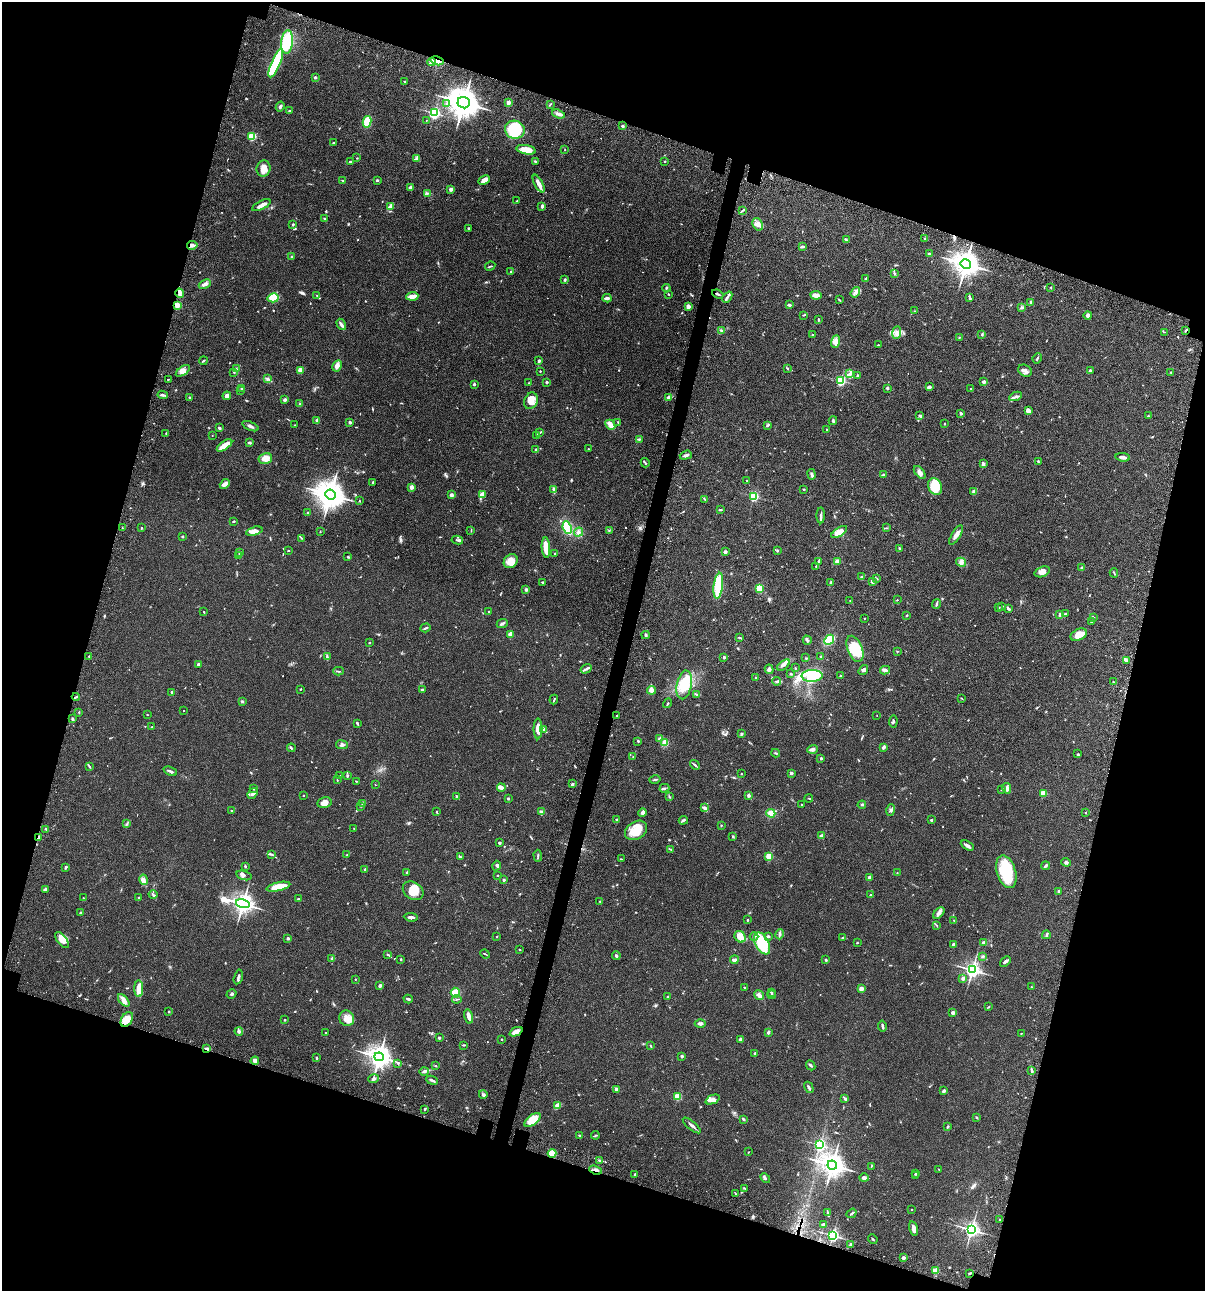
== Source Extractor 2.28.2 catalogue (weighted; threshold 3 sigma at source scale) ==
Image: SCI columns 235-5046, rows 120-5273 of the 5405 x 5390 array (HDU 1 of 3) = the unmasked area's bounding box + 8 px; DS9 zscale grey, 4 x 4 block average (1 PNG px = mean of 4 x 4 image px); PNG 1207 x 1293 px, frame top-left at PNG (2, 2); each listed source drawn as its Kron ellipse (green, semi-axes under 4 px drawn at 4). Shown black and unused: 35% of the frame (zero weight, under 3 of 4 exposures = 9% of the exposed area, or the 3 px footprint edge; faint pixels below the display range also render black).
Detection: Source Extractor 2.28.2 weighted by HDU 2 'WHT'. Background 0.0467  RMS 0.0052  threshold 0.0236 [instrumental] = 3 sigma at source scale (4.5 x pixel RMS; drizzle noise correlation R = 1.50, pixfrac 1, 0.05/0.05 arcsec/px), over >= 5 px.
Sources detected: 820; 2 too faint to see at this stretch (4 x 4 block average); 2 inside a brighter object's white glare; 3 cosmic-ray / hot-pixel residue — neither listed nor drawn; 21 coinciding with a brighter row at this scale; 33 inside a brighter listed object's ellipse — not listed separately; of the other 759, all 500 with FLUX_AUTO >= 1.6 (the completeness limit of this list) listed and drawn (259 fainter detections not listed), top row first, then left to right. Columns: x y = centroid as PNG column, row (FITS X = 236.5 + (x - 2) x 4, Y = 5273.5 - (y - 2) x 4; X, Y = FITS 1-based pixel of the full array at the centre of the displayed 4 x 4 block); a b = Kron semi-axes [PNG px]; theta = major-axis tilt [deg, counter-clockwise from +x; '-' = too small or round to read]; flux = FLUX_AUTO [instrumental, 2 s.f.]
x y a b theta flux
287 42 12 6 84 130
437 61 7 3 -16 26
432 62 4 4 - 18
276 63 15 4 67 180
315 77 2 2 - 14
405 81 2 2 - 3.1
508 102 2 2 - 47
464 103 6 5 - 4600
447 104 3 2 - 4.1
550 105 2 2 - 2
280 107 5 2 - 6.3
289 111 3 2 - 1.7
434 113 2 2 - 570
558 114 6 2 -18 12
426 120 2 2 - 1.7
367 122 6 4 78 49
623 126 4 2 - 3.7
515 130 10 9 - 130
252 136 2 2 - 230
333 142 2 2 - 2.2
526 150 10 4 -10 43
565 150 2 2 - 1.7
357 158 2 2 - 1.6
417 159 4 3 - 6.1
535 161 3 2 - 2.8
665 161 2 2 - 5.8
350 162 2 2 - 3.1
264 168 8 7 - 24
342 180 3 2 - 1.6
377 180 3 2 - 3.7
484 180 6 3 26 14
539 184 10 3 -61 19
411 187 4 3 - 5.2
451 189 2 2 - 31
427 193 2 2 - 2.1
517 201 2 2 - 2
261 205 10 3 27 21
542 206 3 2 - 6.4
390 207 3 2 - 3.7
742 211 3 2 - 3.1
324 219 2 2 - 2.2
293 224 3 2 - 2.8
758 224 6 5 - 12
468 228 2 2 - 4.4
846 239 3 2 - 2.4
925 239 3 2 - 2.2
192 245 5 3 - 8.4
802 246 4 2 - 6.2
929 254 3 2 - 4.6
291 257 3 2 - 1.6
966 264 5 5 - 2800
490 266 5 2 - 3.1
511 272 2 2 - 1.8
894 273 2 2 - 1.8
866 279 2 2 - 16
565 280 2 2 - 10
205 284 6 2 23 17
1051 287 3 2 - 1.8
666 288 4 2 - 3.2
855 292 5 3 - 9.8
180 293 4 2 - 6.3
668 294 2 2 - 2.8
718 294 6 2 -21 5.6
317 295 2 2 - 2.3
816 295 5 3 - 22
412 296 6 3 5 24
727 297 6 2 50 8.1
273 298 5 4 - 83
607 298 4 3 - 7.2
970 298 3 3 - 4.2
839 300 3 2 - 2.4
1031 303 3 2 - 2.9
177 305 2 2 - 110
789 305 3 2 - 8
688 306 3 3 - 11
1021 308 3 3 - 3.9
914 311 2 2 - 1.9
803 315 3 2 - 1.9
1088 315 4 2 - 10
818 319 3 2 - 2.3
341 324 6 2 -58 8.1
1186 330 3 2 - 4.2
722 331 4 2 - 3.6
897 332 6 4 82 12
1164 332 2 2 - 1.7
982 334 4 2 - 3.7
813 335 2 2 - 3.2
959 337 3 2 - 1.9
836 342 6 4 70 16
878 345 3 2 - 2.2
1037 358 5 2 - 4.2
203 361 4 2 - 3.3
539 361 3 2 - 4.7
337 366 6 4 60 14
788 368 3 2 - 2.8
236 369 2 2 - 1.7
300 370 2 2 - 64
183 371 8 4 35 14
540 371 2 2 - 1.9
1025 371 7 5 -30 12
1090 371 2 2 - 12
234 372 4 2 - 2.4
1171 372 3 2 - 1.6
849 374 4 3 - 7.4
857 376 3 2 - 3.1
168 379 3 2 - 2.4
268 379 3 2 - 3.4
841 380 2 2 - 360
547 382 2 2 - 13
984 382 2 2 - 28
529 383 3 2 - 2.2
474 384 2 2 - 10
929 387 4 2 - 7.9
241 388 3 2 - 2.8
887 388 2 2 - 16
971 388 2 2 - 2.9
241 390 2 2 - 2.4
163 395 5 2 - 6
227 396 4 4 - 15
1016 396 7 3 23 8.2
189 397 2 2 - 1.7
669 397 4 3 - 11
285 400 3 2 - 7.3
531 401 8 6 68 30
300 403 4 2 - 2
1028 411 4 3 - 14
961 413 2 2 - 16
920 415 3 2 - 3.4
1148 416 2 2 - 3.3
317 421 4 3 - 6.8
833 421 4 2 - 4.4
350 422 2 2 - 18
618 422 3 2 - 2.7
944 424 2 2 - 2.2
295 425 3 2 - 1.9
610 425 6 3 -48 28
250 426 8 2 -23 8.4
767 426 3 2 - 3.4
219 428 3 2 - 5
827 430 3 2 - 1.8
166 433 2 2 - 2.5
539 433 3 2 - 2.4
212 435 2 2 - 1.9
537 435 3 2 - 2.3
639 439 3 2 - 3
250 443 3 2 - 5.3
224 445 9 3 34 40
588 449 2 2 - 2.1
536 450 3 2 - 5.4
686 455 6 3 19 8.4
1123 457 7 2 -8 15
265 458 7 5 13 26
1038 461 3 2 - 2.4
645 463 5 2 - 4.4
983 464 4 3 - 8.1
920 472 7 4 -50 13
811 474 5 2 - 5.9
883 475 4 2 - 3
747 481 2 2 - 1.7
373 482 2 2 - 9.6
225 484 5 4 - 12
935 486 8 6 -68 71
411 487 2 2 - 42
804 489 2 2 - 2.3
554 490 3 2 - 12
974 492 2 2 - 23
482 494 2 2 - 65
330 495 5 5 - 3700
451 495 3 3 - 7.3
754 496 2 2 - 310
705 500 3 2 - 2.5
360 501 2 2 - 1.7
720 510 4 2 - 2.4
307 513 3 2 - 2.7
821 515 8 2 -90 6.4
233 521 3 2 - 3.4
567 527 6 4 -68 95
122 528 2 2 - 1.9
141 528 2 2 - 2.9
886 528 2 2 - 1.6
471 530 3 2 - 1.9
254 531 8 3 15 20
609 531 2 2 - 1.9
320 532 2 2 - 1.6
578 532 5 3 - 6.6
839 532 9 4 33 31
956 535 11 4 58 17
182 536 2 2 - 9.5
302 538 3 2 - 2.2
457 540 6 2 -9 5.2
546 548 10 3 -86 46
899 548 3 2 - 3.7
288 551 2 2 - 1.8
777 551 3 2 - 2.8
239 552 3 2 - 4.9
725 552 2 2 - 21
555 553 2 2 - 4.2
238 555 2 2 - 2.6
348 557 4 2 - 2.5
511 561 8 6 48 37
818 561 3 2 - 2.9
837 561 2 2 - 59
961 562 5 4 - 10
816 566 3 2 - 2.4
1082 568 2 2 - 20
1042 572 8 5 20 19
1114 573 4 2 - 2.2
862 577 2 2 - 19
877 579 3 2 - 2.5
542 582 3 2 - 2.7
872 582 3 2 - 7.7
831 583 3 2 - 2.3
718 586 13 4 83 110
759 588 4 3 - 45
526 590 2 2 - 5.4
897 600 2 2 - 1.6
850 601 2 2 - 1.7
936 604 5 2 - 4.3
1002 606 2 2 - 2.2
998 608 3 2 - 2
1008 608 3 2 - 6.6
204 612 3 2 - 2
488 612 2 2 - 1.9
1065 614 3 2 - 3.5
907 615 3 2 - 2.2
1059 615 3 2 - 6.3
1093 617 3 2 - 3.6
864 618 2 2 - 1.6
1091 621 2 2 - 3.7
502 624 6 2 25 6.5
425 628 5 2 - 4.1
510 634 3 2 - 16
646 635 4 2 - 4.7
1079 635 9 5 26 30
740 638 4 2 - 2.6
807 640 5 3 - 5.3
829 640 5 4 - 81
369 642 2 2 - 2
855 649 14 7 -69 77
897 651 2 2 - 2
89 656 2 2 - 6.2
327 656 3 2 - 3.6
724 657 2 2 - 16
821 657 3 2 - 3.8
806 658 3 2 - 1.9
1126 660 3 2 - 3.4
198 664 2 2 - 17
784 665 7 3 37 8.5
795 668 2 2 - 2.7
586 669 6 3 33 6.7
769 669 5 4 - 8.1
863 670 5 3 - 5.6
885 670 5 3 - 8.2
338 671 5 2 - 2.8
791 674 2 2 - 4.1
812 676 10 6 2 200
840 676 2 2 - 2.4
756 677 2 2 - 2.8
777 681 4 2 - 3.9
1113 682 2 2 - 1.8
684 685 14 7 79 51
300 689 2 2 - 3.7
422 689 3 2 - 5.1
651 690 4 3 - 17
172 692 3 2 - 4
697 695 2 2 - 2.3
76 697 4 2 - 3.8
962 698 3 2 - 2
554 700 5 2 - 3
242 701 3 2 - 3.7
668 703 5 2 - 3.4
183 711 2 2 - 1.9
79 712 3 2 - 2.2
147 715 2 2 - 1.8
617 715 3 2 - 1.8
877 716 2 2 - 1.7
73 719 3 2 - 4.5
893 722 6 3 84 4.9
357 723 3 2 - 4.6
152 727 2 2 - 2.9
538 729 10 4 -90 28
544 730 3 2 - 4.1
741 734 2 2 - 7.1
660 738 3 2 - 7.5
638 741 3 2 - 3
665 743 4 4 - 21
342 745 6 4 -7 9.3
883 747 3 2 - 9.8
291 748 4 2 - 2.9
812 749 5 3 - 8.3
776 753 4 2 - 3.6
1078 754 3 2 - 2.2
633 757 2 2 - 1.7
821 758 2 2 - 10
695 765 5 2 - 4.1
89 767 4 2 - 2.7
170 771 7 2 -23 6.9
792 773 3 2 - 4.4
741 774 2 2 - 2.1
340 775 2 2 - 4.1
347 775 2 2 - 6.8
337 780 3 2 - 1.9
655 780 5 2 - 4.7
356 781 2 2 - 2
573 784 3 2 - 3.7
375 785 2 2 - 2.3
254 788 2 2 - 13
501 788 4 4 - 10
664 788 5 3 - 4.8
1007 788 5 4 - 11
1002 789 3 2 - 2.8
252 793 6 3 51 6.7
1043 793 3 3 - 37
303 795 2 2 - 3.1
748 795 2 2 - 24
456 796 2 2 - 3.1
669 796 2 2 - 1.8
508 798 2 2 - 9.3
809 798 4 2 - 2.1
324 802 7 5 13 17
362 804 2 2 - 1.9
801 804 3 2 - 1.7
862 805 4 2 - 3.7
361 806 2 2 - 1.7
705 808 4 3 - 6.4
891 810 6 3 74 6.9
232 811 2 2 - 2.9
436 812 2 2 - 1.8
541 812 3 2 - 9.7
643 813 4 3 - 12
771 813 4 4 - 19
1085 813 2 2 - 2.6
616 819 2 2 - 2
683 820 5 2 - 5.2
931 820 3 2 - 4.2
127 823 4 2 - 3
721 825 2 2 - 2.2
354 828 2 2 - 1.8
46 829 3 2 - 3.2
636 830 12 8 31 49
733 836 3 2 - 3
822 836 3 3 - 14
38 837 3 2 - 11
499 843 3 3 - 4
967 846 7 3 -29 8.2
670 849 3 2 - 2.2
271 854 2 2 - 1.8
347 854 3 2 - 1.9
538 856 6 2 -88 3.4
769 856 2 2 - 140
460 857 3 2 - 5.2
621 859 2 2 - 1.9
1066 862 5 3 - 5.6
245 866 3 2 - 3.7
496 866 5 3 - 6.1
1046 866 4 3 - 4.5
66 867 3 2 - 3.8
365 869 3 2 - 2.9
407 872 2 2 - 12
1006 872 17 9 -73 130
897 873 2 2 - 1.9
244 875 8 4 -16 8.4
497 875 2 2 - 5.2
869 877 2 2 - 31
143 880 5 2 - 7.6
504 880 2 2 - 15
278 887 12 3 13 64
45 889 4 3 - 4.9
413 891 11 8 -34 42
1058 891 2 2 - 11
153 895 4 2 - 4.6
870 895 2 2 - 8.5
139 897 2 2 - 6
83 898 2 2 - 1.6
298 899 4 2 - 2.5
600 901 2 2 - 1.7
243 904 7 3 -14 1800
81 913 3 2 - 3.6
939 913 7 3 47 9.2
411 917 7 2 -5 8.3
747 920 2 2 - 5.8
954 920 2 2 - 1.7
936 925 2 2 - 2.1
780 934 5 2 - 5.3
1046 935 4 2 - 5.5
754 936 4 2 - 4.4
768 936 3 2 - 6.2
497 937 3 2 - 1.6
740 937 6 5 - 42
842 937 3 2 - 2.1
288 938 2 2 - 16
62 940 10 4 -51 25
983 942 4 3 - 6.5
762 943 12 6 -62 130
857 943 2 2 - 1.8
953 945 4 2 - 5.6
520 949 2 2 - 2.2
388 954 4 2 - 2.9
485 954 5 2 - 2.7
616 956 4 3 - 4.5
983 956 3 2 - 4.5
332 959 2 2 - 22
401 959 3 2 - 2.3
734 960 4 2 - 9.8
826 960 2 2 - 9.9
1005 961 6 2 41 7.2
972 970 3 3 - 1100
238 977 7 2 76 6.8
963 978 3 3 - 9.3
355 979 2 2 - 3.2
380 986 2 2 - 11
744 987 3 2 - 1.9
1031 987 2 2 - 1.8
861 988 4 3 - 14
139 989 8 4 -89 27
771 992 2 2 - 3.7
455 993 5 4 - 40
231 994 5 2 - 4.5
759 995 5 3 - 15
772 995 4 2 - 3
668 996 2 2 - 2.9
408 999 4 2 - 4.9
457 999 4 2 - 2.5
124 1000 7 4 -49 18
988 1007 3 2 - 1.9
169 1011 2 2 - 2.5
953 1013 2 2 - 28
469 1016 7 3 -77 17
347 1018 8 7 - 29
127 1019 8 5 59 40
285 1020 2 2 - 2
700 1023 5 3 - 8.4
882 1026 5 2 - 5.8
239 1031 4 3 - 6.4
516 1032 7 3 24 17
768 1032 3 2 - 7.5
326 1033 2 2 - 3.2
1021 1033 2 2 - 1.7
439 1038 2 2 - 4.8
502 1039 2 2 - 4.6
741 1040 4 3 - 9.2
464 1045 3 2 - 3.3
651 1046 3 2 - 2.3
207 1049 4 2 - 8.9
755 1053 2 2 - 12
682 1056 3 2 - 5
316 1057 2 2 - 2.1
379 1057 4 4 - 2300
255 1061 4 3 - 19
398 1063 3 2 - 3.1
811 1065 5 2 - 5.2
436 1066 3 2 - 2
424 1071 5 3 - 5.5
1032 1071 3 2 - 3.7
374 1079 5 3 - 7.2
432 1080 6 2 -23 7.1
809 1087 6 2 -62 5.4
616 1089 2 2 - 17
944 1091 3 2 - 8
483 1094 4 3 - 5.9
677 1097 2 2 - 150
845 1099 3 2 - 6.2
712 1100 7 4 22 14
557 1105 4 3 - 9.6
424 1109 3 2 - 3
977 1117 3 2 - 2.4
743 1119 4 2 - 4.6
533 1120 9 5 39 56
692 1125 11 2 -39 8.8
947 1127 3 2 - 3
579 1135 3 2 - 2.8
595 1135 4 2 - 3.4
820 1145 2 2 - 520
748 1152 2 2 - 1.7
552 1153 4 3 - 42
600 1161 3 2 - 4
832 1165 5 4 - 2400
871 1166 3 2 - 1.8
939 1169 2 2 - 1.7
595 1170 6 2 -21 9.6
635 1174 3 2 - 2.7
915 1174 3 2 - 1.9
915 1176 2 2 - 2.9
765 1178 5 2 - 5.4
864 1178 4 2 - 11
745 1188 3 2 - 2.3
736 1194 4 2 - 1.9
911 1210 2 2 - 4.6
828 1213 2 2 - 1.8
852 1213 5 2 - 5.2
1000 1220 2 2 - 5.8
823 1224 3 2 - 3
913 1228 7 3 -75 16
971 1230 3 3 - 1100
833 1235 2 2 - 700
873 1239 5 2 - 2.8
850 1244 3 2 - 4.9
903 1258 2 2 - 25
935 1271 2 2 - 92
970 1273 3 2 - 2.7
Overlapping masked pixels (flux is a lower limit): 8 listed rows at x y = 437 61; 177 305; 1186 330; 38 837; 127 1019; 207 1049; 595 1170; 970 1273
Diffuse or blended objects may show on this block-average render without a row.